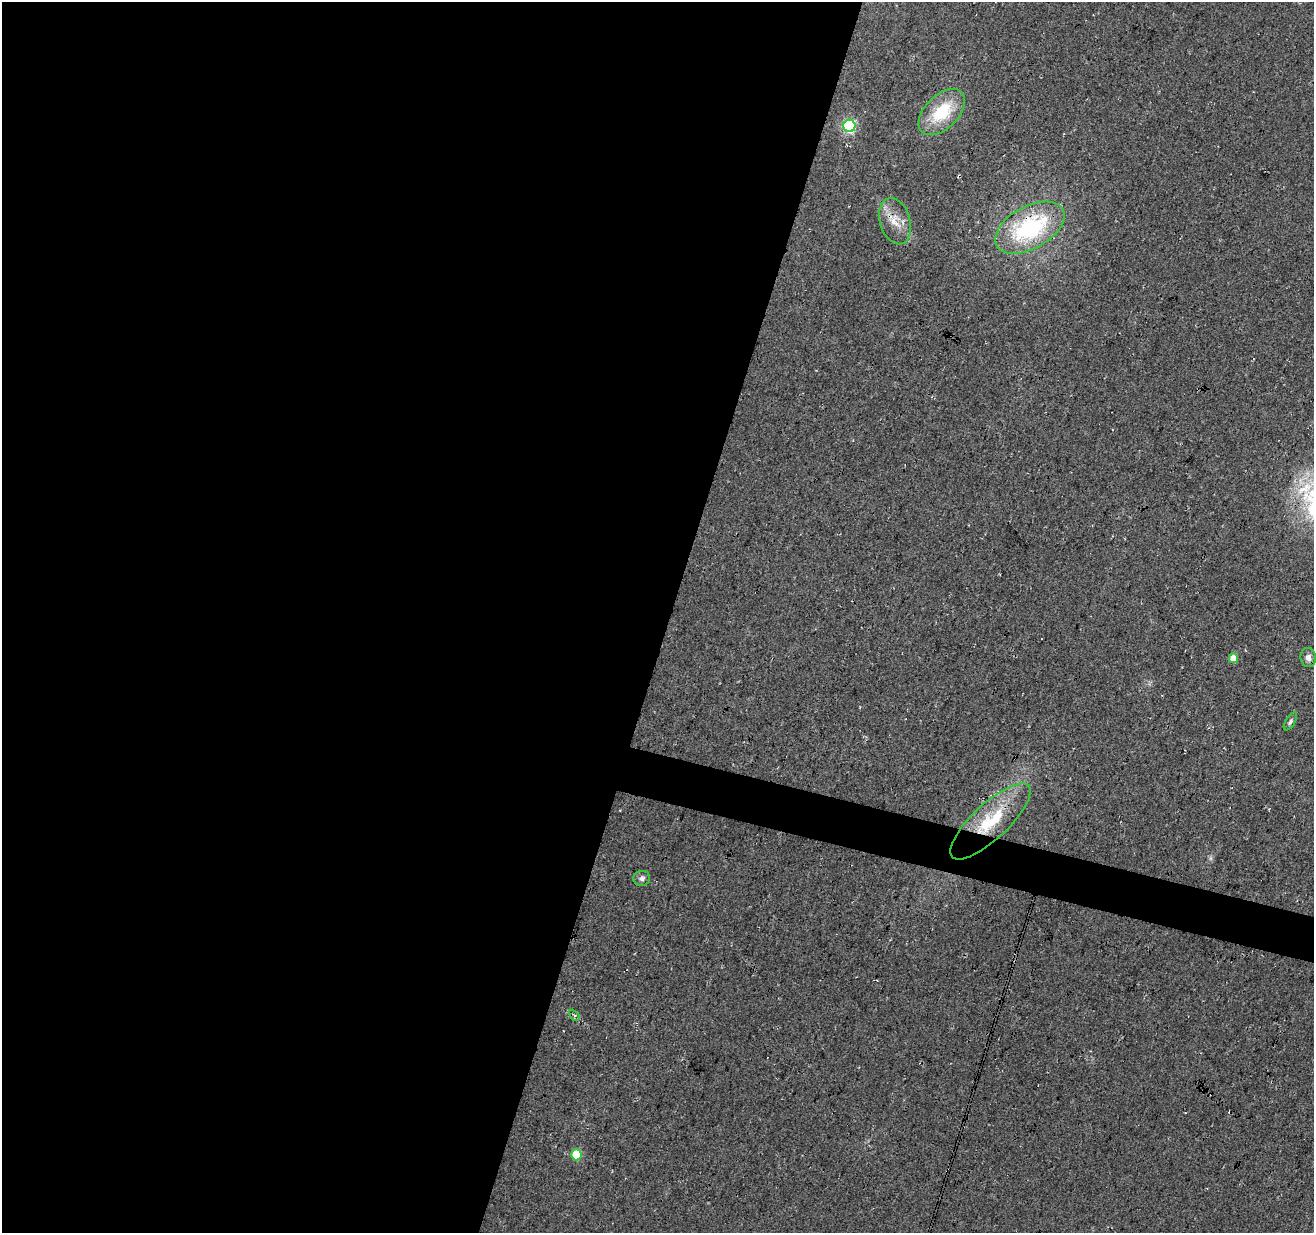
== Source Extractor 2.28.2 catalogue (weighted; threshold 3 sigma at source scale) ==
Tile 5 of 4 x 4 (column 1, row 2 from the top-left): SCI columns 10-1321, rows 2746-3976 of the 5258 x 5429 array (HDU 1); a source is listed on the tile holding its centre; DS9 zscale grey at full resolution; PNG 1316 x 1235 px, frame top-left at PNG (2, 2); each listed source drawn as its Kron ellipse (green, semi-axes under 4 px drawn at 4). Shown black and unused: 53% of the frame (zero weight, under 3 of 4 exposures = <1% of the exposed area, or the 3 px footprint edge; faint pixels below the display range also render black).
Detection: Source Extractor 2.28.2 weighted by HDU 2 'WHT'; one run over the whole footprint, this tile lists its part. Background 0.0339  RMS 0.0092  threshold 0.0414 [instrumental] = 3 sigma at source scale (4.5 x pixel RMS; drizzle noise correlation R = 1.50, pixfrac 1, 0.0396/0.0396 arcsec/px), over >= 5 px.
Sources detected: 11; all 11 listed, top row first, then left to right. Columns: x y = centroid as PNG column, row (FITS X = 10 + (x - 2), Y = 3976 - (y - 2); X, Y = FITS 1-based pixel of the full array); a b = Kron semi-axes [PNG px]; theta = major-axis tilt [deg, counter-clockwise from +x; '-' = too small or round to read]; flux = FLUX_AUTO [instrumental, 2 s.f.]
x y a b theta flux
942 112 28 16 45 41
849 126 6 6 - 140
895 221 24 15 -73 17
1030 228 38 21 29 100
1233 658 5 4 - 15
1308 658 9 7 -82 4.5
1290 721 10 4 58 2.2
990 821 52 17 43 55
642 878 8 7 - 3.5
574 1015 6 3 -46 1.5
576 1155 5 5 - 35
Overlapping masked pixels (flux is a lower limit): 2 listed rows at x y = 1030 228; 990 821